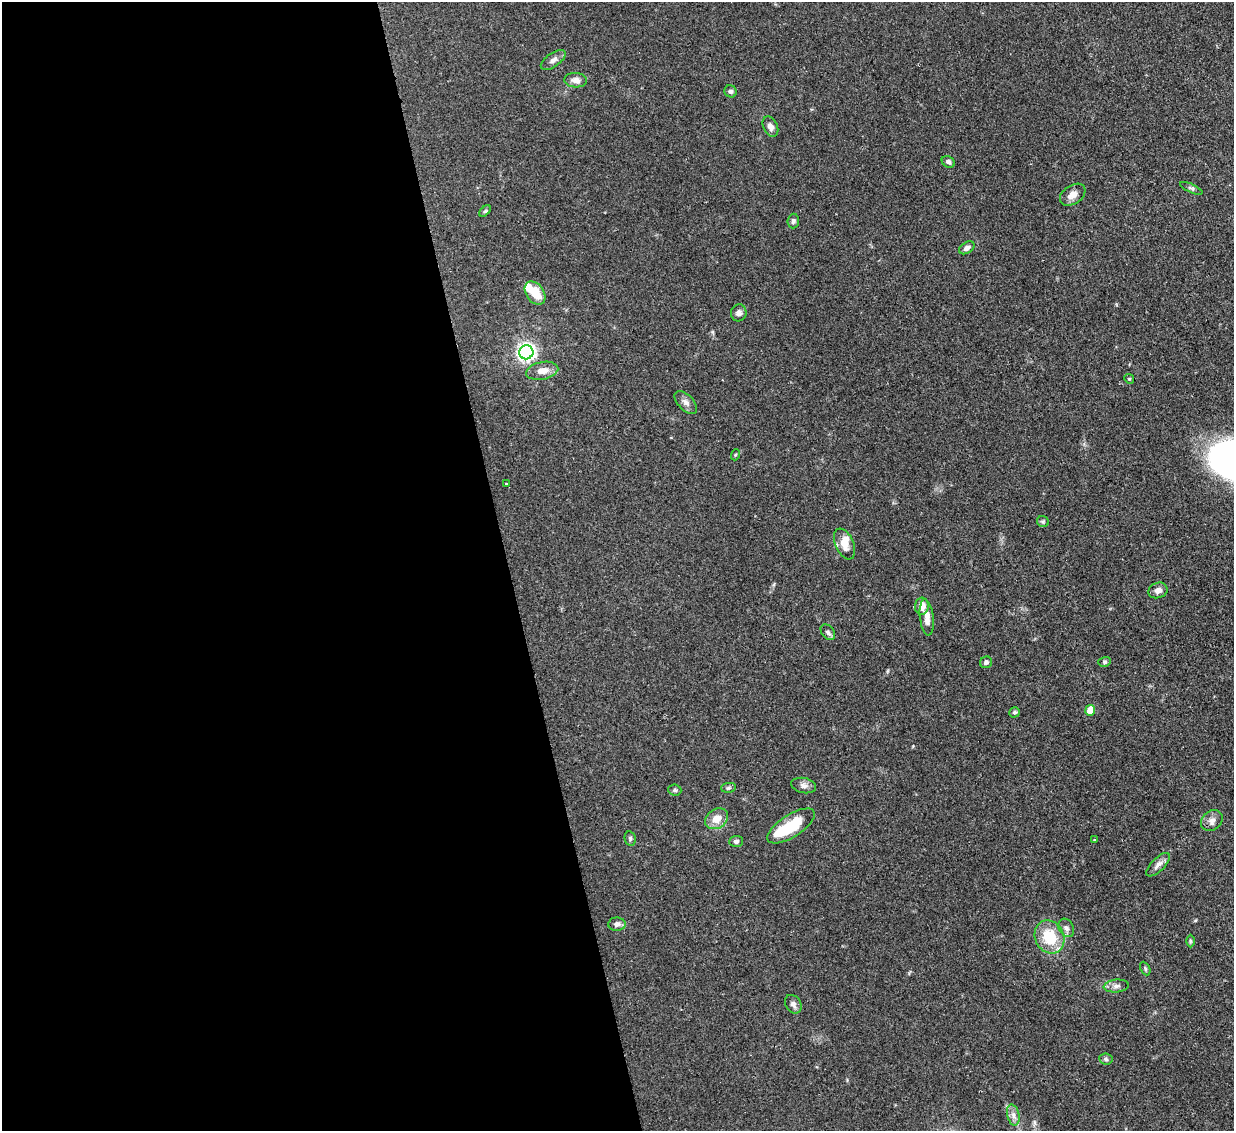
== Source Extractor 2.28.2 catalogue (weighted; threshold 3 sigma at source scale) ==
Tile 9 of 4 x 4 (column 1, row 3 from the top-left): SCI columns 1-1232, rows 1385-2513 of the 4931 x 4910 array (HDU 1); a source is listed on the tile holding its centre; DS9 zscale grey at full resolution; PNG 1236 x 1133 px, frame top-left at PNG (2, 2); each listed source drawn as its Kron ellipse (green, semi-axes under 4 px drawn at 4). Shown black and unused: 41% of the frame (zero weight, under 2 of 3 exposures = <1% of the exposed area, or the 3 px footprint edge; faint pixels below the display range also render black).
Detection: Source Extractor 2.28.2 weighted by HDU 2 'WHT'; one run over the whole footprint, this tile lists its part. Background 0.0828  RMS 0.0061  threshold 0.0275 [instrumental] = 3 sigma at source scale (4.5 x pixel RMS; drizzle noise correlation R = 1.50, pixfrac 1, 0.05/0.05 arcsec/px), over >= 5 px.
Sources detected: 51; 2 inside a brighter object's white glare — neither listed nor drawn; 2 inside a brighter listed object's ellipse — not listed separately; the other 47 listed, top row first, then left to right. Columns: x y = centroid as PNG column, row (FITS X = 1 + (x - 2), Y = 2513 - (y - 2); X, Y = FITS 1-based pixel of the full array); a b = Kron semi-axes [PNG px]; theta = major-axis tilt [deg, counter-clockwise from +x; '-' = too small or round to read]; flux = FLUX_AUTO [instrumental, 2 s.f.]
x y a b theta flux
553 60 14 6 35 3
576 80 11 7 -3 3.7
731 91 6 6 - 1.5
770 127 11 7 -64 2.9
948 162 7 5 -30 1.5
1191 188 12 4 -25 1.3
1073 195 14 9 34 4.8
485 211 7 4 44 0.83
793 221 7 6 - 1.4
967 248 8 5 32 2.5
535 293 13 9 -53 11
739 313 8 8 - 2.6
526 352 7 7 - 250
542 371 16 8 11 6.3
1129 379 5 4 - 0.74
686 402 14 7 -45 2.9
735 455 5 3 - 0.57
506 484 3 3 - 1.3
1043 521 6 5 - 0.94
844 544 16 9 -67 6.2
1158 590 10 7 19 3
922 606 8 7 - 6
927 617 18 7 -83 5.1
828 632 9 6 -50 1.7
986 662 6 5 - 1.5
1104 662 6 5 - 1.1
1090 710 5 5 - 10
1015 712 5 5 - 1.3
804 785 12 7 -13 2.7
728 788 7 5 6 1
675 790 6 5 - 1.1
717 819 12 9 35 7.5
1212 820 12 9 39 3.7
791 826 27 11 32 23
630 838 7 5 -78 1.2
1094 840 2 2 - 0.62
736 841 7 5 3 1.5
1158 865 15 6 44 3.4
617 924 9 6 -1 2.3
1066 928 10 7 -59 2.2
1049 937 17 14 -64 22
1190 941 6 4 -89 0.76
1145 969 7 4 -64 1.1
1116 986 12 6 5 2.6
793 1004 10 7 -57 2.3
1106 1059 7 5 -8 1.3
1013 1115 11 6 -77 2.9